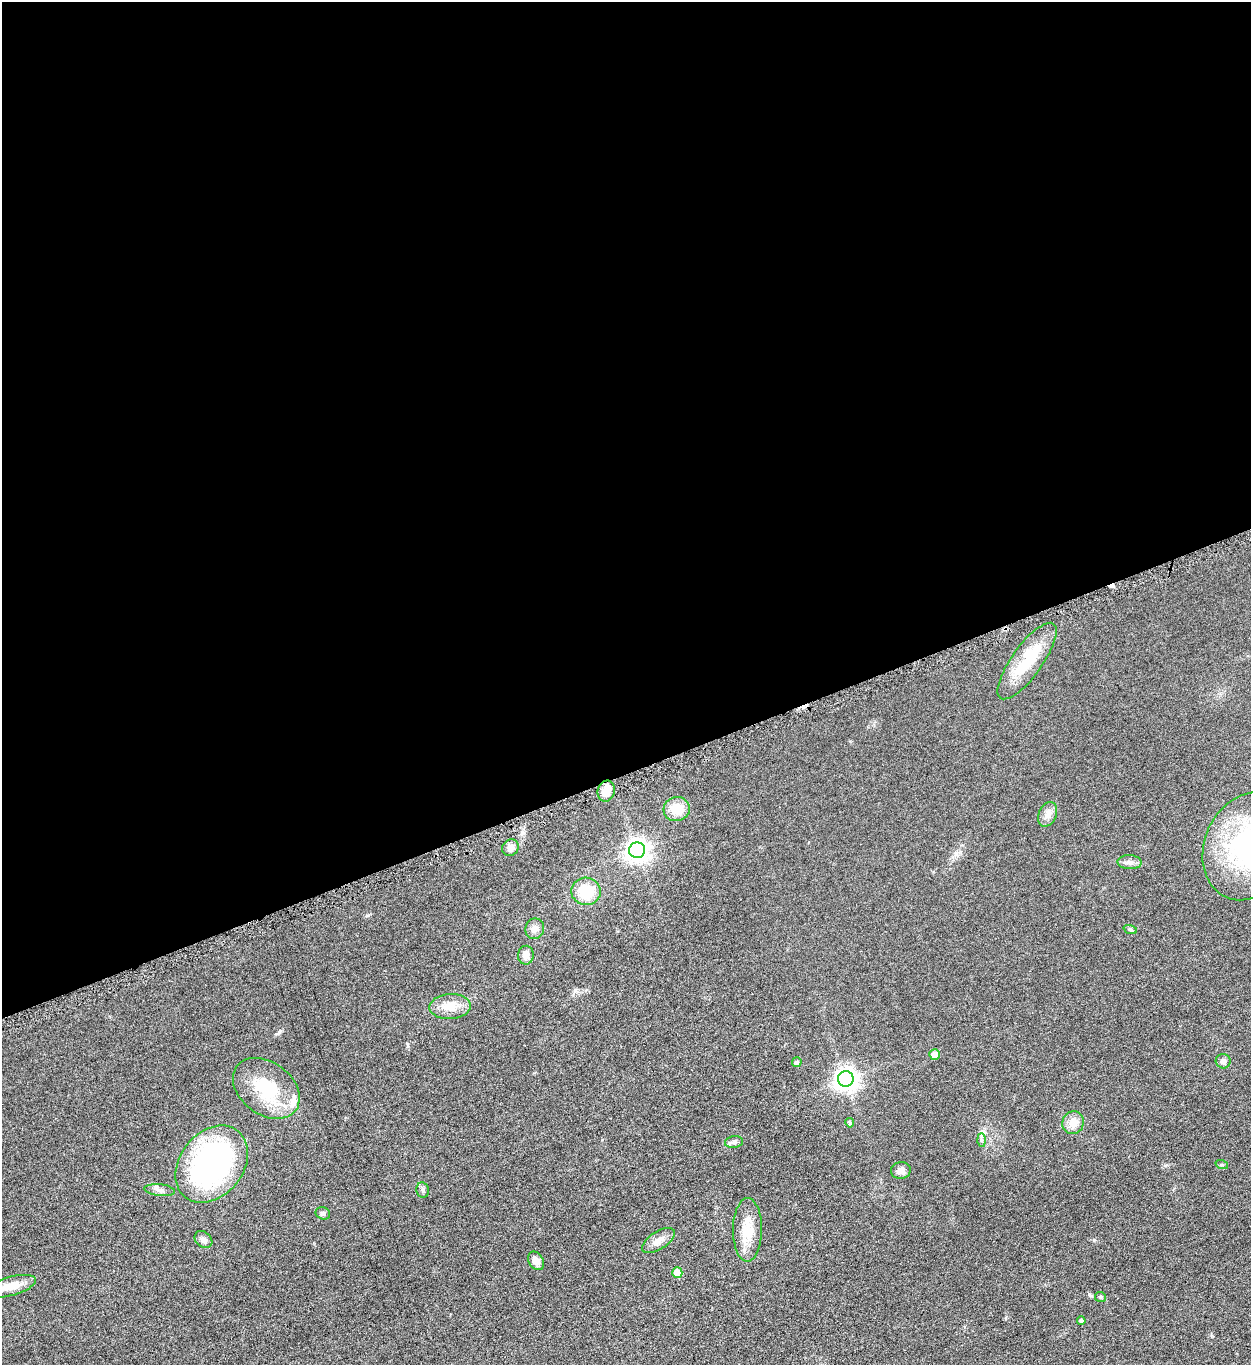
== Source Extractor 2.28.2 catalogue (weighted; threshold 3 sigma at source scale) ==
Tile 2 of 4 x 4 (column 2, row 1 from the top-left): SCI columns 1413-2661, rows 4096-5458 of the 5451 x 5466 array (HDU 1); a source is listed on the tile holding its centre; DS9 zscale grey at full resolution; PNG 1253 x 1367 px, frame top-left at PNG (2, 2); each listed source drawn as its Kron ellipse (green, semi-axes under 4 px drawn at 4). Shown black and unused: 57% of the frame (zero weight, under 4 of 8 exposures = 1% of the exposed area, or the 3 px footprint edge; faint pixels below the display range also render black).
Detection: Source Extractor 2.28.2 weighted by HDU 2 'WHT'; one run over the whole footprint, this tile lists its part. Background 0.0847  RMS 0.0079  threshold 0.0324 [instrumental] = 3 sigma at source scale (4.09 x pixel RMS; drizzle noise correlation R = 1.36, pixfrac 0.8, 0.05/0.05 arcsec/px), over >= 5 px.
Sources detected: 38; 1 cosmic-ray / hot-pixel residue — neither listed nor drawn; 1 inside a brighter listed object's ellipse — not listed separately; the other 36 listed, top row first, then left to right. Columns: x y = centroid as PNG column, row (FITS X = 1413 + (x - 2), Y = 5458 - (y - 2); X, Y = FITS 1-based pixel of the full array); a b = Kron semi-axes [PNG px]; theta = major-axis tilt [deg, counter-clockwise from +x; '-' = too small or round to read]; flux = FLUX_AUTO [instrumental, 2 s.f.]
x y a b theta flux
1027 661 46 15 54 31
606 791 11 8 75 10
677 809 13 12 - 13
1048 814 13 8 66 4.8
1249 846 56 44 65 130
510 848 9 7 45 4.9
637 850 8 8 - 510
1130 862 12 7 -2 3.1
586 891 14 14 - 22
535 929 10 9 - 4.4
1130 929 7 4 -19 1.2
526 955 9 8 - 5.5
450 1006 21 12 4 11
934 1054 5 5 - 6.5
1223 1061 7 7 - 2.6
797 1062 5 5 - 1.7
846 1079 8 7 - 490
266 1088 37 26 -37 37
850 1123 5 4 - 1.2
1073 1123 11 10 - 8
982 1140 6 4 -89 1.4
734 1142 9 6 9 2.1
212 1164 42 31 51 160
1222 1165 6 4 -18 1
901 1170 10 8 8 4.5
160 1190 15 6 -6 3.2
423 1190 8 6 -80 1.8
323 1213 7 6 - 1.9
747 1230 32 14 90 16
203 1240 10 7 -41 3.1
658 1241 18 9 32 5.8
536 1261 10 7 -57 4.8
677 1273 5 5 - 14
10 1286 26 9 15 11
1100 1297 5 5 - 1
1081 1321 4 4 - 1.9
Isophote crosses this tile's border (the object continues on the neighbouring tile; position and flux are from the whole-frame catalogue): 2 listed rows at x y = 1249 846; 10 1286
Unlisted compact peaks at least as high as the median listed source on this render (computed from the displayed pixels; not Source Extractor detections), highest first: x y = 1094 1240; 368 915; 408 1046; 575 990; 956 852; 602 1140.